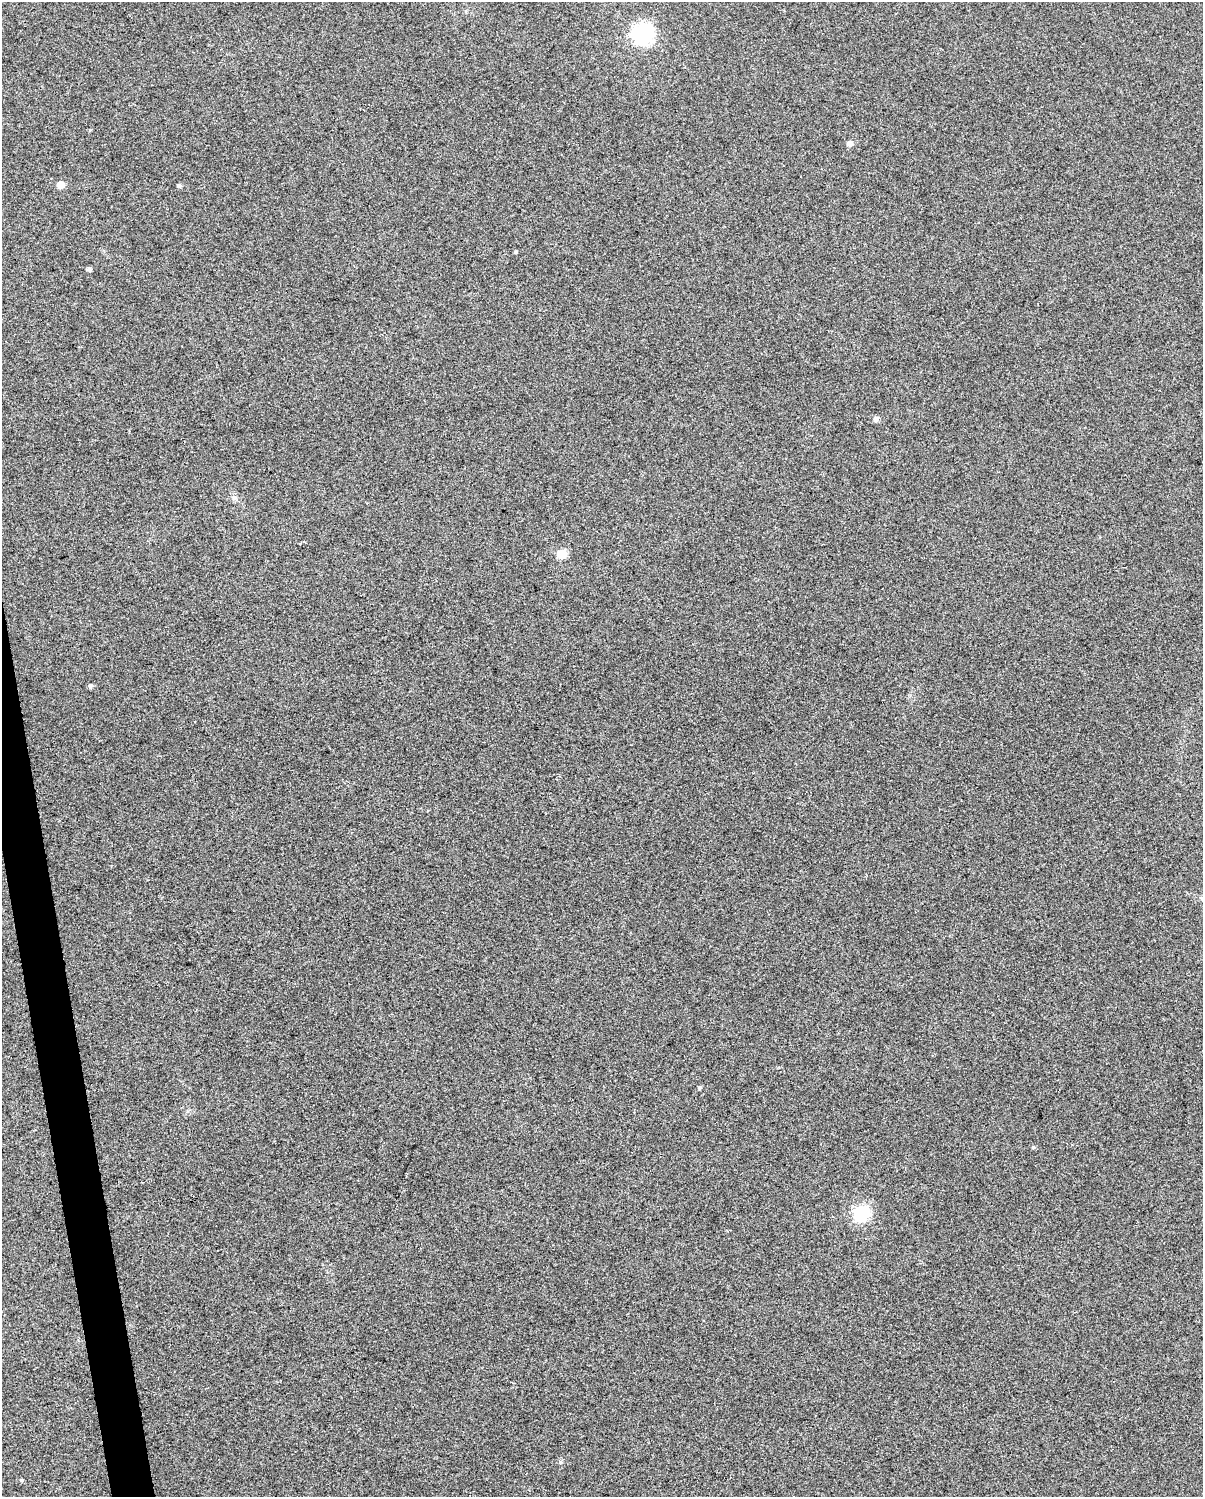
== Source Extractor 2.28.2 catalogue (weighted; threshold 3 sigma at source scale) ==
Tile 7 of 4 x 3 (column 3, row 2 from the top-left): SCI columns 2403-3603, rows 1516-3010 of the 4804 x 4570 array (HDU 1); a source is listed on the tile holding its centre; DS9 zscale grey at full resolution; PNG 1205 x 1499 px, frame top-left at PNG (2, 2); no overlay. Shown black and unused: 2% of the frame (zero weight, under 3 of 5 exposures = <1% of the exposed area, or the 3 px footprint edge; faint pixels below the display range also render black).
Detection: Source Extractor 2.28.2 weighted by HDU 2 'WHT'; one run over the whole footprint, this tile lists its part. Background 0.0255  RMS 0.035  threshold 0.156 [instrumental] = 3 sigma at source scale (4.5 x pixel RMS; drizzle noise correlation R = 1.50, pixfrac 1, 0.0396/0.0396 arcsec/px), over >= 5 px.
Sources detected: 13; all 13 listed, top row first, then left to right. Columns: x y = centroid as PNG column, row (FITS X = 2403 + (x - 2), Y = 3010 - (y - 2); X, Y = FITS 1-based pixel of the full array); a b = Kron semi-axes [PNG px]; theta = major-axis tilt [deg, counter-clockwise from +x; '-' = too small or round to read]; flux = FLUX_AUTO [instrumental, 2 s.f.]
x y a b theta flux
643 34 8 7 - 1600
850 143 6 5 - 19
60 185 5 5 - 51
179 186 5 5 - 6.9
516 252 4 4 - 4
89 269 5 4 - 8.1
876 419 5 5 - 14
562 554 5 5 - 120
90 686 5 4 - 7.8
1202 898 7 4 -34 6.3
699 1088 5 4 - 4.4
862 1213 7 6 - 650
21 1480 5 3 - 3.3
Isophote crosses this tile's border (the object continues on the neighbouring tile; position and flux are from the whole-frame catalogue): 1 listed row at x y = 1202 898
Unlisted compact peaks at least as high as the median listed source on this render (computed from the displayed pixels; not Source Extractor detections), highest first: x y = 1033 1147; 560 1462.